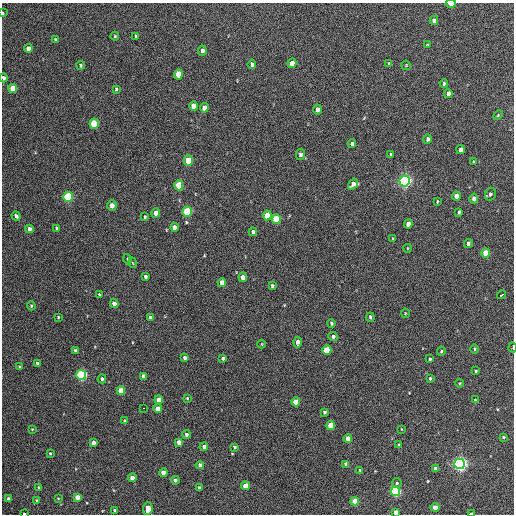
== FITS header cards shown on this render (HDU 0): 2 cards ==
NAXIS1  =                  512 / Axis length
NAXIS2  =                  512 / Axis length

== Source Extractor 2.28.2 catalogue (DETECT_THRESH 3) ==
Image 512 x 512 px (HDU 0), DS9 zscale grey, 1 PNG px = 1 image px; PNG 516 x 516 px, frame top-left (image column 1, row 512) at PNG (2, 3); each listed source drawn as its Kron ellipse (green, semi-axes under 4 px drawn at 4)
Background 444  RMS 20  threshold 61.5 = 3 sigma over >= 5 px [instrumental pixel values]
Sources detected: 136; all 136 listed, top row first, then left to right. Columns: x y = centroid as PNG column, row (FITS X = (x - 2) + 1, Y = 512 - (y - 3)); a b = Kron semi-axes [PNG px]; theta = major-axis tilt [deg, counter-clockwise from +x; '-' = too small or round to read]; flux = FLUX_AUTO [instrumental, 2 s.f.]
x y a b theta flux
451 4 5 2 - 7600
3 13 4 2 - 1000
434 20 4 4 - 5500
115 36 4 4 - 1300
136 36 4 3 - 1800
55 40 4 3 - 1600
427 45 4 3 - 1000
28 48 4 4 - 7000
202 51 5 4 - 4500
292 63 5 4 - 15000
252 64 4 4 - 4900
389 64 4 3 - 2800
81 65 4 3 - 1800
406 65 5 4 - 1300
178 74 5 4 - 23000
3 78 4 3 - 3900
444 83 4 3 - 1700
13 88 5 4 - 28000
116 89 4 3 - 1800
448 94 4 4 - 6300
193 106 5 4 - 13000
204 108 5 4 - 9800
317 109 5 4 - 5700
498 115 5 3 - 1400
94 124 5 4 - 68000
428 139 5 3 - 3300
352 144 4 4 - 2800
460 150 4 3 - 5500
300 154 5 4 - 3700
391 154 3 2 - 1600
188 160 5 4 - 38000
474 162 4 3 - 1300
405 181 5 5 - 390000
353 184 6 4 56 7800
179 185 5 4 - 40000
490 194 6 5 - 3800
456 196 4 4 - 9100
68 197 5 5 - 120000
474 198 5 4 - 7000
437 201 3 2 - 1300
112 205 5 4 - 8600
187 212 5 5 - 91000
459 212 4 3 - 2500
156 213 4 4 - 11000
267 215 5 4 - 24000
16 216 5 4 - 3800
145 217 3 3 - 1800
276 219 5 4 - 49000
408 224 4 4 - 8600
174 227 4 4 - 8600
57 228 4 3 - 2200
29 229 4 4 - 4700
253 232 4 4 - 4500
393 239 4 4 - 1500
468 243 4 3 - 3300
408 248 4 3 - 820
486 253 5 4 - 26000
128 259 5 3 - 1200
133 263 5 3 - 1200
145 277 4 3 - 2900
243 277 4 4 - 11000
222 283 4 4 - 13000
272 286 4 3 - 2700
99 295 3 3 - 1600
502 295 4 3 - 5700
114 304 4 4 - 11000
31 306 4 4 - 1600
405 313 4 3 - 1000
58 317 3 2 - 1300
150 317 4 3 - 4300
370 317 4 3 - 2100
331 323 4 3 - 1800
333 336 5 4 - 3100
298 342 5 4 - 8400
262 344 4 3 - 970
513 347 5 2 - 1300
475 349 4 3 - 1500
75 350 3 3 - 2200
327 350 5 4 - 45000
441 351 4 4 - 1400
185 358 4 4 - 5000
223 358 4 3 - 3200
430 359 4 3 - 2200
37 363 4 3 - 2900
19 367 4 3 - 1400
476 371 3 3 - 1900
81 375 5 5 - 160000
143 376 4 4 - 6200
430 378 4 3 - 2000
102 379 4 4 - 3100
460 383 4 3 - 1000
121 391 4 4 - 20000
187 398 3 3 - 1300
159 400 4 4 - 12000
475 400 4 3 - 1300
296 402 4 4 - 19000
144 408 2 2 - 2700
158 409 4 4 - 13000
324 412 3 3 - 2500
125 421 3 3 - 2400
331 426 4 4 - 27000
32 429 4 3 - 1100
401 429 4 2 - 830
186 434 4 4 - 3600
503 437 3 3 - 1700
348 438 4 4 - 12000
179 442 4 4 - 7400
93 443 4 4 - 6900
399 445 4 3 - 3100
204 447 4 4 - 4700
235 447 3 3 - 1900
50 453 4 3 - 1600
346 464 4 4 - 4400
459 464 5 5 - 470000
200 465 4 4 - 6900
435 469 4 4 - 8700
360 470 3 3 - 1300
163 473 4 4 - 11000
132 478 4 4 - 12000
175 480 4 4 - 3500
397 483 5 5 - 2100
245 486 4 4 - 20000
39 487 4 3 - 1600
199 487 3 3 - 2000
395 491 5 5 - 160000
77 497 4 4 - 15000
58 498 4 2 - 910
8 499 4 4 - 7100
36 500 3 3 - 1400
355 501 4 4 - 29000
435 507 4 4 - 17000
148 509 6 4 84 15000
115 510 3 3 - 2300
395 512 4 4 - 9500
24 513 3 2 - 1600
471 514 4 2 - 5100
At the frame edge (FLAGS 8, measured only in part): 7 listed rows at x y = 451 4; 3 13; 3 78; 513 347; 395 512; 24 513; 471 514